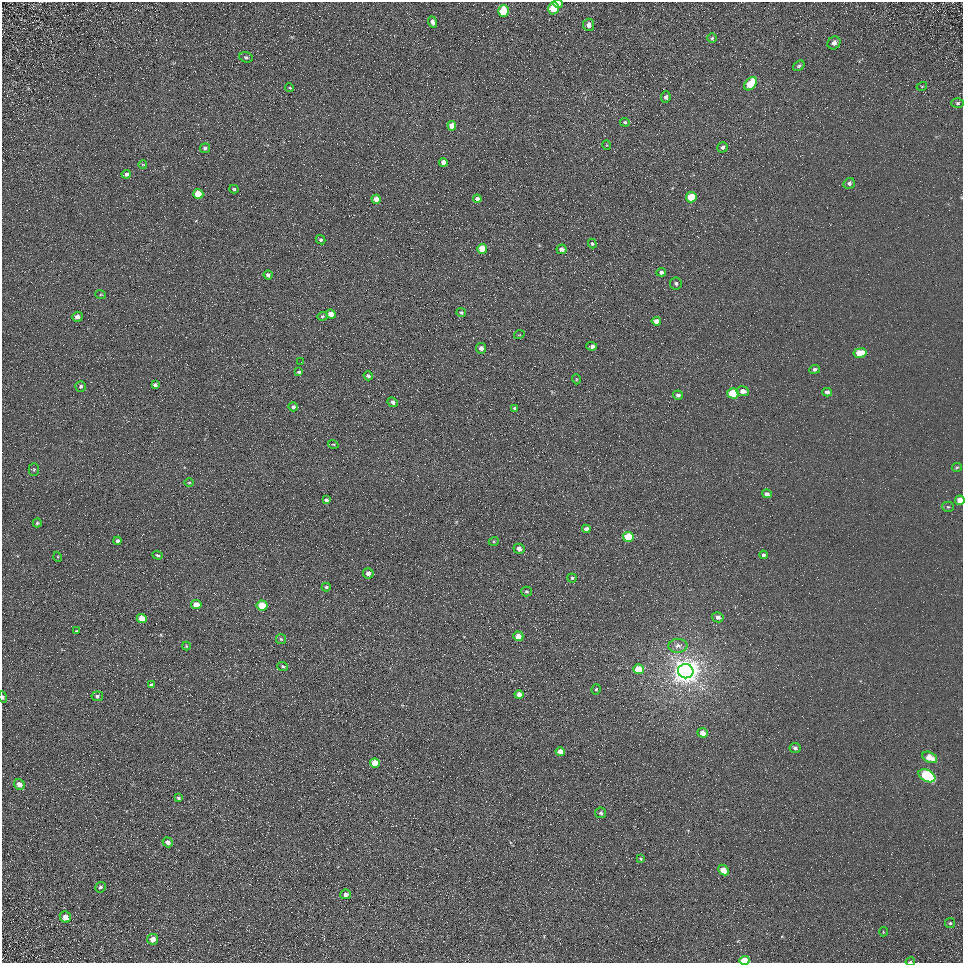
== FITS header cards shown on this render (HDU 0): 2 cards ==
NAXIS1  =                  961
NAXIS2  =                  961

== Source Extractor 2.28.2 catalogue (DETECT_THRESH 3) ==
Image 961 x 961 px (HDU 0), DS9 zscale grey, 1 PNG px = 1 image px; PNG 965 x 965 px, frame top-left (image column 1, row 961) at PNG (2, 2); each listed source drawn as its Kron ellipse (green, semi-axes under 4 px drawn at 4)
Background 5.61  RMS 7.7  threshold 23.2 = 3 sigma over >= 5 px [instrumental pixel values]
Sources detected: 117; all 117 listed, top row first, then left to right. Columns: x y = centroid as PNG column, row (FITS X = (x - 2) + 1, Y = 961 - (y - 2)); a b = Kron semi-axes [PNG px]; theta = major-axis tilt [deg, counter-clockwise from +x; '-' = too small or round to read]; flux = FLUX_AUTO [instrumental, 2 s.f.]
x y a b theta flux
558 4 5 4 - 2600
553 8 6 5 - 15000
503 11 6 5 - 20000
432 22 5 4 - 2000
589 25 6 5 - 2500
712 38 5 4 - 680
834 43 7 6 - 2400
246 57 7 5 -15 860
799 66 6 4 36 1000
751 84 7 5 50 17000
922 86 5 3 - 480
290 88 4 3 - 540
666 97 6 4 84 1400
958 103 6 5 - 900
625 122 5 4 - 800
452 126 5 4 - 4700
607 145 5 3 - 390
722 147 5 5 - 1300
205 148 5 5 - 1500
443 162 4 4 - 2800
143 165 4 3 - 420
126 174 5 4 - 1200
849 183 6 5 - 1400
234 189 4 4 - 920
198 194 5 5 - 11000
691 197 5 5 - 17000
376 199 4 4 - 4200
477 199 4 4 - 2500
320 240 5 4 - 1000
592 244 5 4 - 870
482 249 5 4 - 11000
562 249 5 4 - 2100
661 272 5 4 - 1200
268 275 4 4 - 1500
676 283 6 5 - 1200
101 295 5 3 - 550
461 312 5 4 - 850
331 314 5 4 - 7300
322 316 5 4 - 780
77 317 5 5 - 2200
656 321 4 4 - 3500
519 335 5 3 - 470
592 346 5 3 - 1500
481 348 5 5 - 1800
860 353 6 4 9 11000
301 362 2 2 - 620
815 369 5 4 - 1400
299 372 4 3 - 890
368 376 5 4 - 1300
576 379 5 3 - 450
155 385 4 3 - 1300
81 386 5 5 - 1100
743 391 6 5 - 3200
827 392 5 4 - 1800
733 393 5 5 - 22000
678 395 5 4 - 1400
393 402 5 4 - 1800
293 407 5 4 - 1400
515 408 4 3 - 990
333 444 5 3 - 450
957 467 5 4 - 650
34 469 6 5 - 850
189 482 5 3 - 490
767 494 5 4 - 1500
326 500 4 4 - 1100
960 500 4 4 - 5700
948 507 5 5 - 920
37 523 4 4 - 730
586 529 4 4 - 2200
628 537 5 5 - 18000
117 541 4 4 - 1500
494 541 5 3 - 540
519 549 5 5 - 2800
157 555 5 4 - 870
763 555 4 4 - 1300
58 557 5 3 - 480
368 573 5 5 - 2700
572 578 4 4 - 690
326 587 4 4 - 830
526 592 5 5 - 710
196 605 5 4 - 5400
262 605 5 5 - 15000
718 617 6 5 - 1800
142 618 5 4 - 7700
77 631 4 3 - 470
518 636 5 4 - 5900
281 639 5 5 - 810
186 646 4 4 - 440
678 646 9 7 3 2500
283 666 5 4 - 740
638 669 5 5 - 12000
686 671 8 7 - 790000
151 685 4 3 - 1300
596 689 5 4 - 780
519 695 4 4 - 3800
97 696 6 4 8 1200
3 697 5 3 - 670
703 733 5 4 - 4000
795 748 5 5 - 1600
560 751 5 4 - 4800
930 757 8 5 -27 7100
375 763 5 4 - 13000
927 776 9 5 -26 59000
19 784 5 5 - 3400
178 798 4 4 - 990
601 813 5 5 - 1300
168 842 5 4 - 2400
640 858 3 3 - 660
723 870 6 4 -46 7100
100 887 5 5 - 1100
346 894 5 5 - 2500
65 917 6 5 - 3300
950 923 5 5 - 730
883 932 5 3 - 470
153 939 5 5 - 3600
744 960 5 4 - 10000
910 962 4 2 - 520
At the frame edge (FLAGS 8, measured only in part): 4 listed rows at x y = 960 500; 3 697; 744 960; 910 962